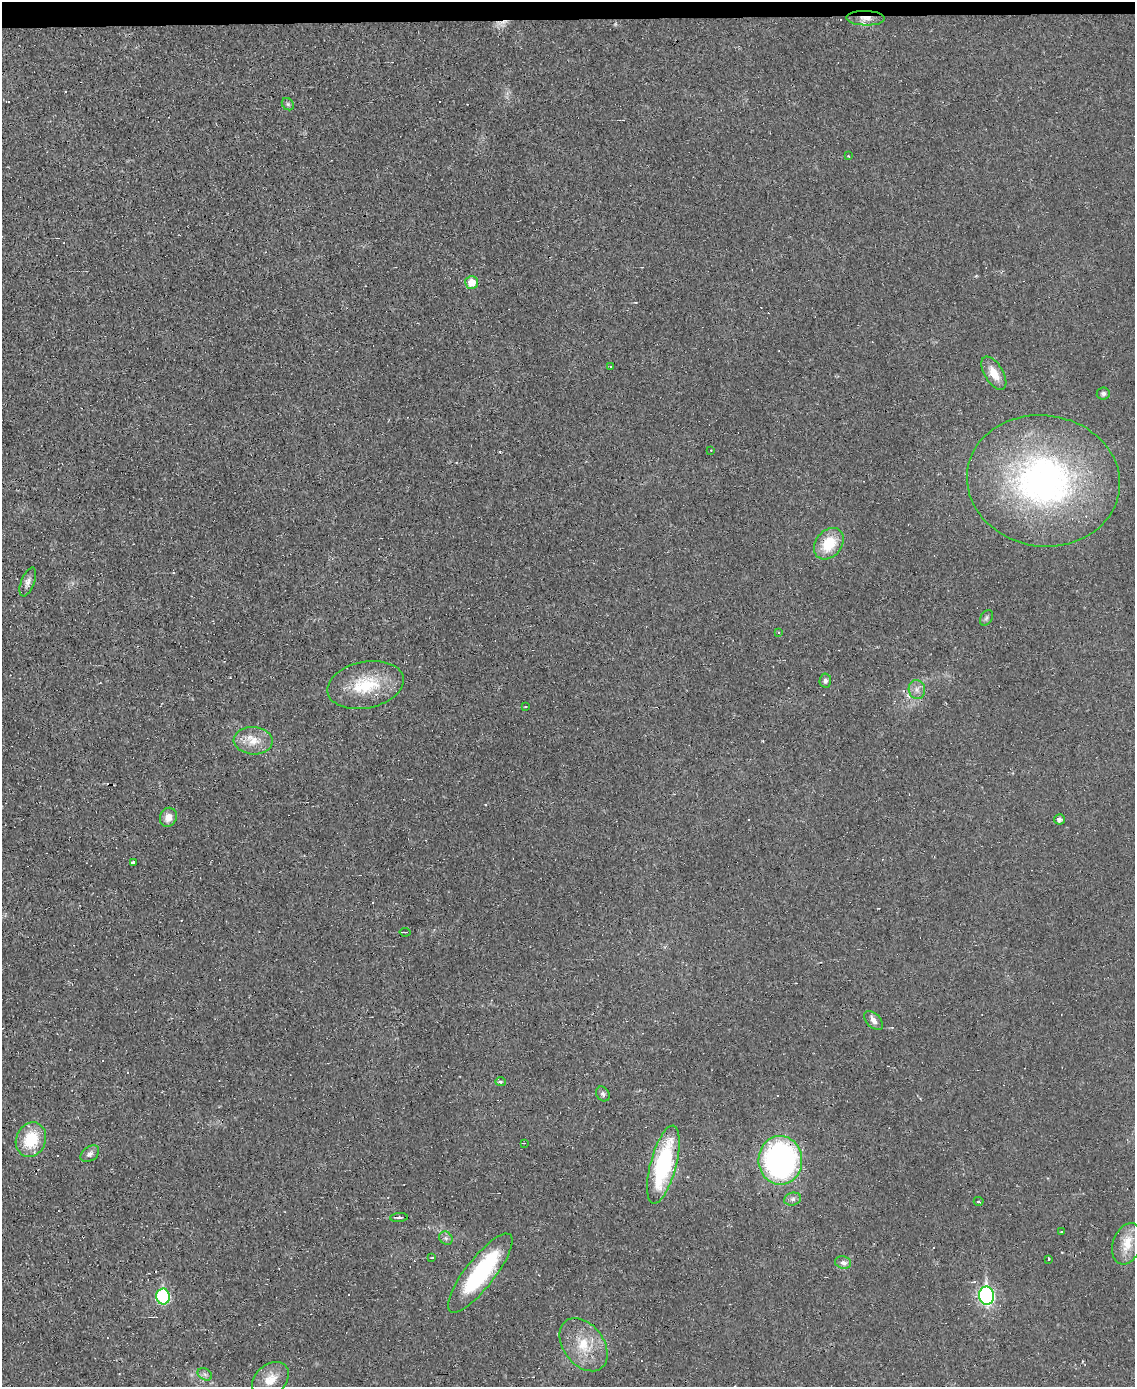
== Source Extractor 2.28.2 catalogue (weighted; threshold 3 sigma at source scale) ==
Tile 3 of 4 x 3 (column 3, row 1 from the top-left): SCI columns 2269-3401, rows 2897-4281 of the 4535 x 4512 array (HDU 1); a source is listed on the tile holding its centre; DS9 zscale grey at full resolution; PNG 1137 x 1389 px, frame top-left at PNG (2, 2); each listed source drawn as its Kron ellipse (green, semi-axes under 4 px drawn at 4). Shown black and unused: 1% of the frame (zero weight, under 2 of 3 exposures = <1% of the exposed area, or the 3 px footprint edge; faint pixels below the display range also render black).
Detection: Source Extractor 2.28.2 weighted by HDU 2 'WHT'; one run over the whole footprint, this tile lists its part. Background 0.0242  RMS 0.0048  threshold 0.0214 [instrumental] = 3 sigma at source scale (4.5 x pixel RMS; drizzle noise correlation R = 1.50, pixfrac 1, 0.05/0.05 arcsec/px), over >= 5 px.
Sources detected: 75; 30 cosmic-ray / hot-pixel residue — neither listed nor drawn; the other 45 listed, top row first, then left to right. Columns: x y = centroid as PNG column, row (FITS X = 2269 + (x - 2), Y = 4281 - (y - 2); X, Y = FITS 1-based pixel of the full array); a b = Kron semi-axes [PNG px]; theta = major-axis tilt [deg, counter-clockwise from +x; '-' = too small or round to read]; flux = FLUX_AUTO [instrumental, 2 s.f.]
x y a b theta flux
866 18 19 7 -2 4.2
288 104 7 5 -45 0.93
848 156 3 2 - 0.41
471 282 6 6 - 6.5
610 366 4 3 - 0.56
994 373 18 9 -59 7.6
1103 394 6 6 - 1.2
711 450 3 3 - 0.34
1043 481 77 65 -9 160
829 544 17 13 51 15
28 582 15 6 68 2.4
986 618 8 5 59 1.2
778 632 3 2 - 0.4
825 681 7 6 - 1.4
365 685 39 23 12 23
917 689 9 8 - 2.5
525 707 3 2 - 0.31
253 741 19 13 -4 7.9
168 817 10 8 67 4
1059 819 5 5 - 1.7
133 863 4 3 - 1.4
405 932 5 2 - 0.51
874 1020 11 6 -45 2.7
500 1082 5 4 - 0.88
603 1094 8 6 -53 1.3
31 1140 18 14 66 18
524 1143 3 2 - 0.34
90 1154 10 7 37 2
780 1160 24 22 -88 120
663 1164 40 13 75 52
793 1199 8 6 16 1.5
979 1201 5 4 - 0.73
399 1217 9 3 4 0.99
1062 1231 3 3 - 0.68
446 1238 7 6 - 1.3
1127 1244 21 14 71 9
432 1258 3 2 - 0.33
1049 1260 3 3 - 3.3
843 1262 8 6 -14 2.3
480 1273 49 14 52 49
163 1296 8 7 - 50
986 1296 9 7 -82 100
583 1345 29 20 -53 16
205 1374 8 5 -31 1.4
270 1379 21 15 41 7.9
Overlapping masked pixels (flux is a lower limit): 2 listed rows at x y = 866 18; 1043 481